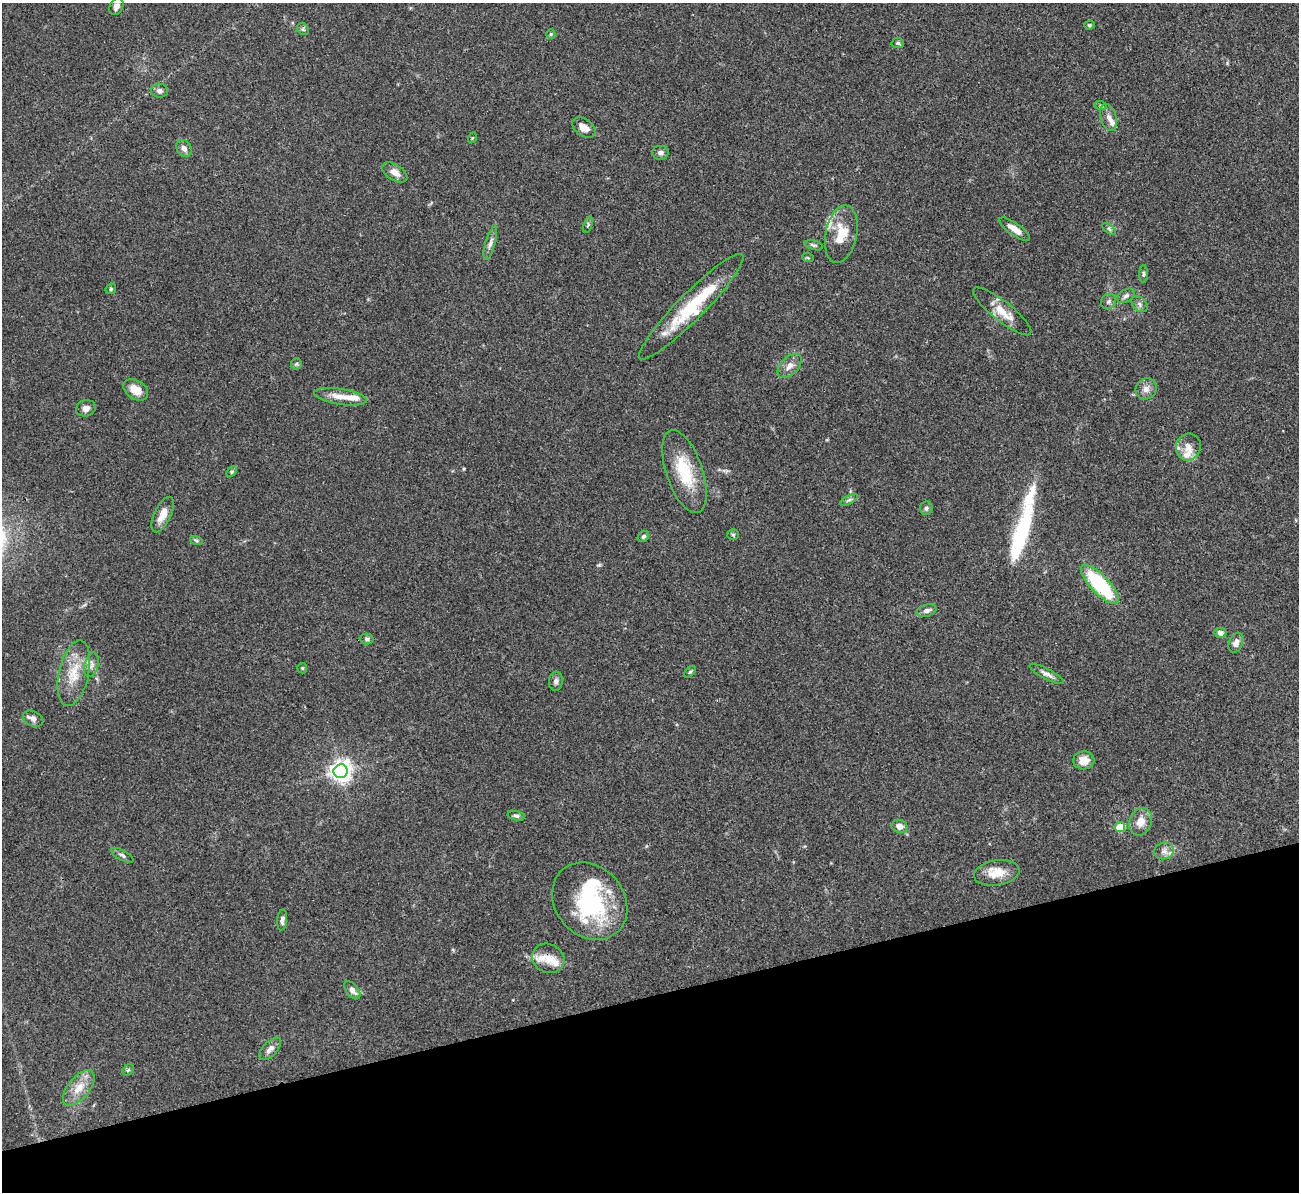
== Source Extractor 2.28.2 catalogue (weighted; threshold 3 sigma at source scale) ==
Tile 14 of 4 x 4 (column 2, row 4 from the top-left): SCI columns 1298-2594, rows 147-1336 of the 5190 x 5175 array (HDU 1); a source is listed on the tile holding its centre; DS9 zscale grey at full resolution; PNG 1301 x 1194 px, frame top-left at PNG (2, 3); each listed source drawn as its Kron ellipse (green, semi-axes under 4 px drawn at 4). Shown black and unused: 16% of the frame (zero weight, under 3 of 4 exposures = <1% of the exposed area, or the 3 px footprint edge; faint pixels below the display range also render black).
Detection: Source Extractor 2.28.2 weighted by HDU 2 'WHT'; one run over the whole footprint, this tile lists its part. Background 0.0745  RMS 0.0058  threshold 0.0262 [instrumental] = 3 sigma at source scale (4.5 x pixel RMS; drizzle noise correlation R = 1.50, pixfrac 1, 0.05/0.05 arcsec/px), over >= 5 px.
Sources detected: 82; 2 inside a brighter object's white glare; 1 long thin detection or spike segment (spike, bleed or trail) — neither listed nor drawn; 9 inside a brighter listed object's ellipse — not listed separately; the other 70 listed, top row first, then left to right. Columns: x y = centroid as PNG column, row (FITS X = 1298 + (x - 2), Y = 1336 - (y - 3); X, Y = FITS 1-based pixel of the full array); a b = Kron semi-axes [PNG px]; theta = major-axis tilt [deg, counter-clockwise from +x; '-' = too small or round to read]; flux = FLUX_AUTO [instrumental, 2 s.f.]
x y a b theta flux
116 6 9 6 63 2.7
1089 25 5 4 - 0.91
303 29 6 5 - 1.1
551 34 5 4 - 0.84
898 43 6 5 - 1.1
159 91 8 7 - 2.2
1101 106 6 4 -18 0.82
1109 118 14 8 -74 3.5
584 128 13 8 -34 4.8
472 138 5 3 - 0.49
184 148 9 7 -54 3
660 153 8 7 - 2
395 172 14 7 -33 4.6
588 225 8 3 72 0.96
1015 229 18 6 -35 6.1
1109 229 8 4 -38 1
841 234 29 15 78 16
490 243 17 5 74 2.8
814 245 9 4 -15 1.3
808 258 6 3 -19 0.63
1144 274 9 4 89 1.1
111 289 6 5 - 0.84
1126 296 9 6 32 1.9
1109 301 8 7 - 1.7
1140 304 9 6 -44 1.8
691 307 73 13 45 36
1002 311 36 10 -38 9.9
296 364 6 5 - 1
790 366 14 8 46 4.4
1146 389 11 10 - 3.6
136 390 13 9 -33 7.9
340 397 26 8 -9 7.7
86 408 10 8 15 2.9
1188 447 13 12 - 5.5
232 472 6 4 46 0.8
684 472 43 18 -71 25
849 500 10 3 29 1.2
926 508 7 6 - 1.5
163 515 19 8 65 6.6
733 535 6 5 - 0.89
643 536 6 5 - 1.1
196 540 6 4 -19 0.91
1100 584 26 9 -46 56
927 611 10 6 15 2.5
1220 633 6 5 - 2.9
367 639 7 5 -1 1.3
1236 643 10 6 68 3.3
91 665 12 7 75 2.9
302 668 5 5 - 0.69
690 672 7 4 45 0.84
74 673 33 15 77 16
1046 674 19 5 -28 3
556 681 9 7 85 2
33 719 10 7 -27 2.6
1084 760 10 9 - 6.6
341 771 7 7 - 390
516 816 9 4 -11 1.4
1141 822 14 11 68 6.3
899 826 8 6 -18 4.1
1120 827 5 5 - 18
1164 851 10 8 14 3.2
122 855 12 5 -29 1.6
997 873 23 12 9 10
590 901 42 34 -49 59
282 920 10 5 84 2.1
548 958 16 14 -26 7.5
352 990 10 6 -52 3.3
270 1049 14 7 46 3.5
128 1070 6 5 - 0.94
79 1088 21 10 51 8.9